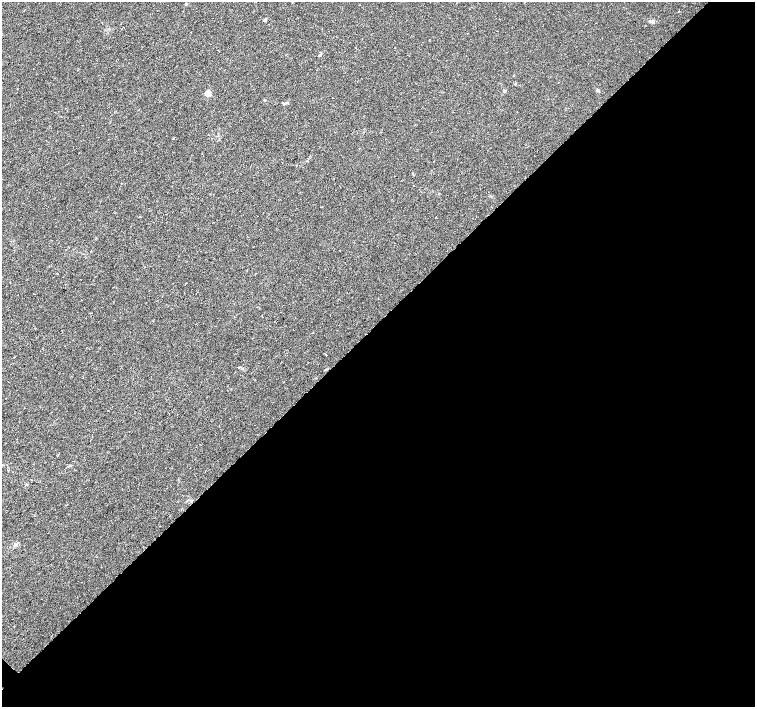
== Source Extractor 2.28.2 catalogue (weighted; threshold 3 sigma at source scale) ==
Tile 12 of 4 x 4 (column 4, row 3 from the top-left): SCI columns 4518-6023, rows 1566-2975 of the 6024 x 6018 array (HDU 1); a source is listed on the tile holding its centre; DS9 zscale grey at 2 x 2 block average (1 PNG px = mean of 2 x 2 image px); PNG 757 x 709 px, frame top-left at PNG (2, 2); no overlay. Shown black and unused: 54% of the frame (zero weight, under 3 of 6 exposures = <1% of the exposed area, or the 3 px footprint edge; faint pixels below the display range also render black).
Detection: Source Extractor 2.28.2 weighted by HDU 2 'WHT'; one run over the whole footprint, this tile lists its part. Background 0.00247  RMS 0.0037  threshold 0.0151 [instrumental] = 3 sigma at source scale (4.09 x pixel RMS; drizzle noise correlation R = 1.36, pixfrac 0.8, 0.0396/0.0396 arcsec/px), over >= 5 px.
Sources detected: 12; all 12 listed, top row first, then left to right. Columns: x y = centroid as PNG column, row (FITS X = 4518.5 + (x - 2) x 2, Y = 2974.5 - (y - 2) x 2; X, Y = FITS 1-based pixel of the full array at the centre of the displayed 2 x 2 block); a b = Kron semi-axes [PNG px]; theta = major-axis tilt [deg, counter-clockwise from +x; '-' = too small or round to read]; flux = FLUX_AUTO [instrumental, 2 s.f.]
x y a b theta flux
265 20 2 2 - 3.8
652 22 4 3 - 1
515 84 3 2 - 0.49
504 91 4 3 - 1.4
598 91 3 3 - 0.78
208 93 3 3 - 20
265 100 3 2 - 0.61
287 103 5 3 - 1.3
173 138 3 2 - 0.36
413 173 3 2 - 0.47
326 369 3 2 - 0.58
283 382 2 2 - 0.29
Diffuse or blended objects may show on this block-average render without a row.